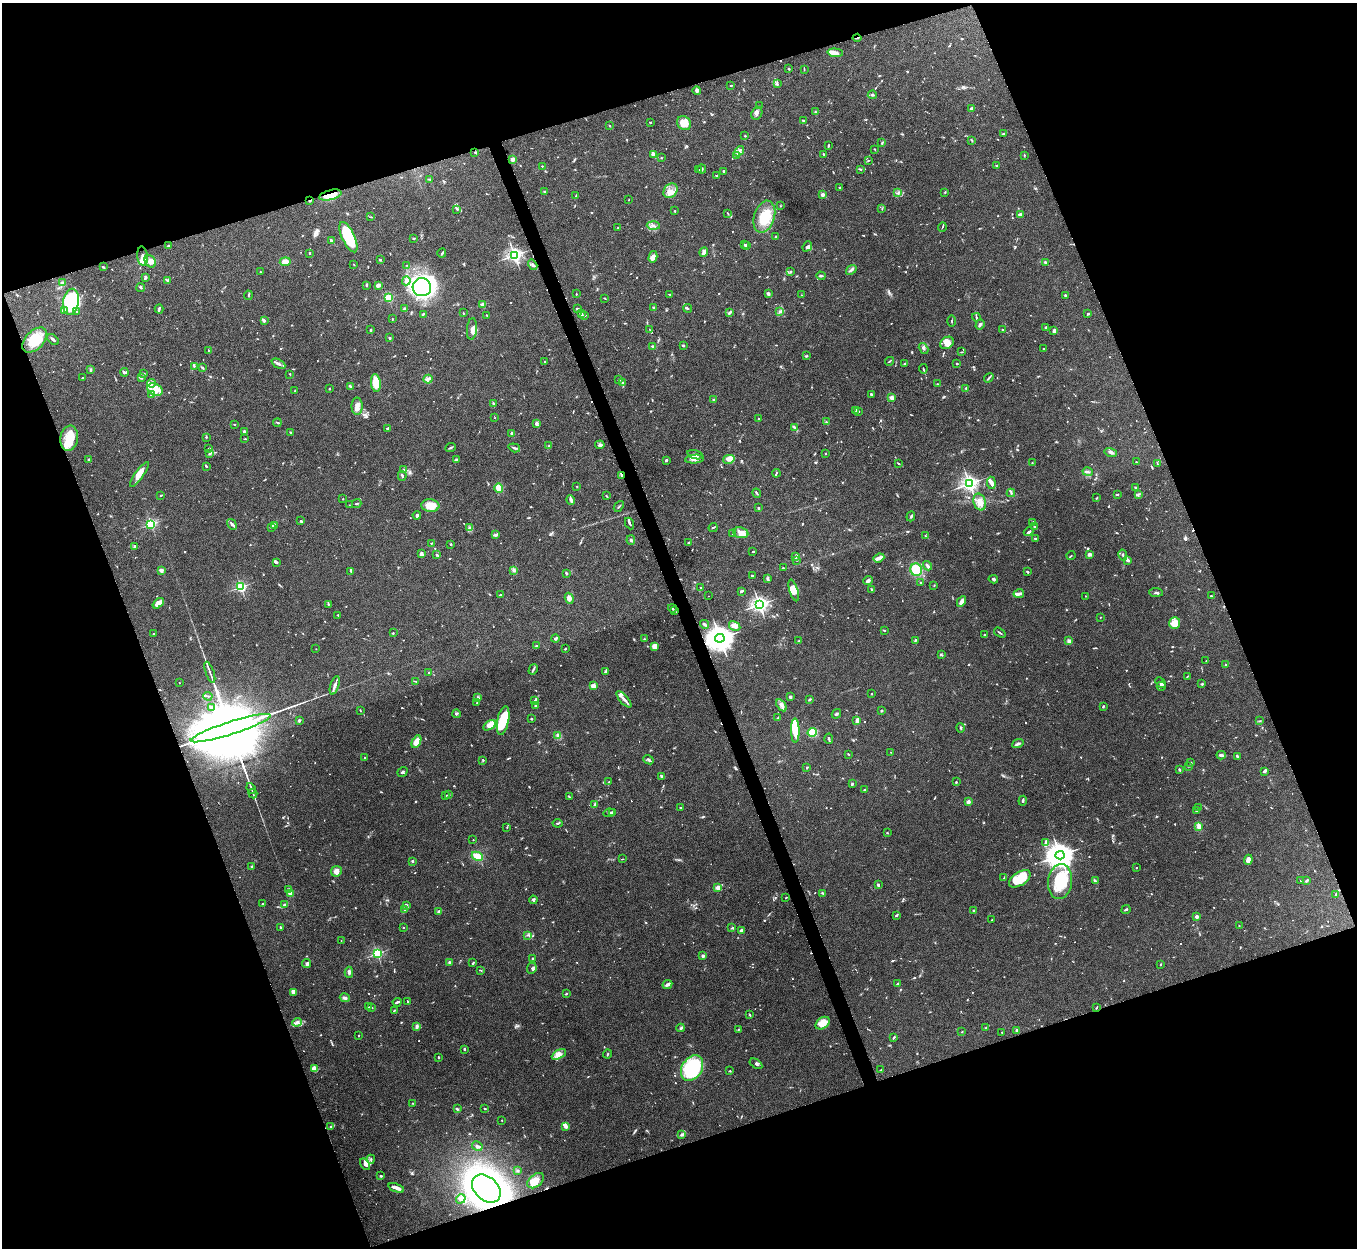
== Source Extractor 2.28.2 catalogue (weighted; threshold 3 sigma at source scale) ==
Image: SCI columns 2-5419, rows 149-5129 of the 5423 x 5406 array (HDU 1 of 3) = the unmasked area's bounding box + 8 px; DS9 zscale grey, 4 x 4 block average (1 PNG px = mean of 4 x 4 image px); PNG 1359 x 1250 px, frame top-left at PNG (2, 3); each listed source drawn as its Kron ellipse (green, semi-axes under 4 px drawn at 4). Shown black and unused: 40% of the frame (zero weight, under 5 of 10 exposures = <1% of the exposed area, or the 3 px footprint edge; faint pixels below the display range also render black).
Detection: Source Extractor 2.28.2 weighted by HDU 2 'WHT'. Background 0.147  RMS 0.0057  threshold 0.0234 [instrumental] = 3 sigma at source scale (4.09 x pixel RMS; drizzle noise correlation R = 1.36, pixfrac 0.8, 0.05/0.05 arcsec/px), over >= 5 px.
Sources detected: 1179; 13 too faint to see at this stretch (4 x 4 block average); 5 inside a brighter object's white glare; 14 cosmic-ray / hot-pixel residue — neither listed nor drawn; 39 coinciding with a brighter row at this scale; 68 inside a brighter listed object's ellipse — not listed separately; of the other 1040, all 500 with FLUX_AUTO >= 1.95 (the completeness limit of this list) listed and drawn (540 fainter detections not listed), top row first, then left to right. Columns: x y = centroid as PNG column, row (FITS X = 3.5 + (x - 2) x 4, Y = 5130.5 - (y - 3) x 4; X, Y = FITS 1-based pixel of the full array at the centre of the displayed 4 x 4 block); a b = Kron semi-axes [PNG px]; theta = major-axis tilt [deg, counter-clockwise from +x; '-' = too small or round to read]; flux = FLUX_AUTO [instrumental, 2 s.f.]
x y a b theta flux
857 38 4 2 - 2.7
835 53 7 4 -4 20
789 69 3 2 - 2.2
804 69 3 2 - 2.7
777 84 3 2 - 3.2
731 86 3 2 - 2.9
697 91 4 2 - 8.7
872 95 4 2 - 5.3
760 106 2 2 - 2.7
972 109 4 3 - 8.3
816 112 3 2 - 2.4
757 113 6 5 - 9.5
803 121 3 2 - 4.8
650 122 2 2 - 4.2
684 123 8 6 -45 33
609 126 2 2 - 3.3
1003 133 2 2 - 2.3
745 136 2 2 - 2.7
972 140 3 2 - 3
882 143 3 2 - 3.2
828 146 3 2 - 4.5
875 149 3 2 - 2.1
739 151 6 3 47 13
475 152 3 2 - 2.5
653 154 4 2 - 5.8
823 154 2 2 - 2.8
1024 155 2 2 - 2.6
736 156 3 3 - 3.9
661 158 2 2 - 6.4
513 159 4 3 - 10
868 161 3 2 - 2
542 166 2 2 - 6.4
996 166 3 2 - 3.1
702 169 4 2 - 4.8
860 169 3 2 - 2.5
698 170 2 2 - 2.9
723 171 3 2 - 4.5
716 175 2 2 - 2.4
430 179 2 2 - 2.7
840 188 2 2 - 2.5
544 191 2 2 - 3.6
670 191 8 6 49 20
945 192 3 2 - 2.4
898 193 3 2 - 4.8
330 195 11 5 14 59
823 195 2 2 - 45
576 196 2 2 - 3.2
629 200 2 2 - 2.4
309 201 2 2 - 5
780 206 2 2 - 2.2
457 209 3 2 - 3.2
882 209 2 2 - 2.4
675 211 2 2 - 3
728 213 3 2 - 2.1
1020 215 2 2 - 62
371 217 3 2 - 2.1
764 217 16 10 73 92
653 226 6 3 -3 9.4
942 227 5 2 - 2.9
618 228 2 2 - 2.2
348 237 16 6 -65 180
776 237 2 2 - 9
413 238 3 2 - 2.7
332 240 3 2 - 3.5
744 245 3 2 - 2.5
168 246 3 2 - 3.7
747 246 2 2 - 2.9
807 246 5 3 - 9.4
704 252 4 2 - 15
309 253 2 2 - 3.3
442 253 4 2 - 3.8
514 255 2 2 - 1100
143 256 10 5 -83 22
653 257 6 4 76 19
380 260 2 2 - 3.3
150 261 7 5 -52 21
285 262 5 3 - 28
1045 262 3 2 - 3.4
354 264 2 2 - 2.1
407 265 2 2 - 2.4
533 265 5 3 - 6.8
103 267 3 2 - 4.3
851 270 6 3 37 7
791 271 3 3 - 3.4
260 272 2 2 - 4.8
821 276 4 2 - 4.2
145 278 4 2 - 8.3
167 281 2 2 - 3.4
406 281 4 4 - 9.9
62 283 2 2 - 46
366 285 3 2 - 4.1
378 285 3 2 - 15
422 287 9 9 - 670
141 288 4 2 - 3.8
576 294 2 2 - 3.8
670 294 2 2 - 2.1
768 294 3 2 - 10
248 295 5 2 - 2.8
801 295 2 2 - 2.6
1065 295 2 2 - 3.4
388 298 2 2 - 290
605 298 2 2 - 3.1
71 302 13 8 80 420
483 305 2 2 - 67
654 308 4 2 - 4.4
687 308 4 2 - 4.1
159 309 4 2 - 3.9
404 309 3 2 - 9.7
577 309 2 2 - 19
64 310 3 3 - 11
77 311 2 2 - 2.8
780 311 3 2 - 5.9
730 312 3 2 - 10
463 313 2 2 - 5.1
423 314 3 2 - 2.5
581 314 4 2 - 9.7
1088 314 4 2 - 3.2
487 316 4 2 - 2.2
585 316 3 2 - 2.2
976 317 4 2 - 4.2
392 319 2 2 - 2.1
264 321 3 2 - 21
952 321 6 2 -89 2.1
980 324 5 2 - 6.1
1045 328 3 2 - 4
472 329 11 5 84 17
371 330 2 2 - 5.8
650 330 2 2 - 2
1003 330 2 2 - 11
1054 331 3 3 - 5.5
390 338 2 2 - 17
53 339 7 2 -43 5.8
35 340 15 9 46 78
947 343 7 5 34 26
683 345 2 2 - 19
653 346 4 2 - 5.2
924 348 6 2 -57 5.1
1043 349 2 2 - 4.5
208 350 2 2 - 2.1
961 352 3 2 - 3
807 356 3 2 - 2.5
889 361 4 2 - 3
545 362 2 2 - 2
278 364 7 2 -27 8.7
904 364 3 2 - 2.7
957 364 2 2 - 2.6
194 366 3 2 - 3.1
202 368 4 2 - 3.6
923 369 5 2 - 3.3
91 370 4 3 - 3.8
125 372 4 2 - 6.3
143 374 3 2 - 6.2
290 374 2 2 - 2.1
83 378 2 2 - 2.2
141 378 3 2 - 7.4
989 378 5 2 - 4.5
428 379 4 3 - 7.3
619 379 3 2 - 2.4
622 382 2 2 - 2.3
152 383 4 2 - 6.6
376 383 9 5 -83 62
937 384 2 2 - 2.7
350 386 4 2 - 5.6
966 388 3 2 - 3.1
329 389 3 2 - 2.1
155 390 8 6 -28 26
295 391 2 2 - 6.9
872 394 3 3 - 3.9
151 395 3 2 - 2.2
892 397 2 2 - 84
714 400 2 2 - 19
493 404 3 2 - 3.6
357 406 8 5 -89 19
856 410 4 2 - 3.2
859 411 3 2 - 2.1
495 418 2 2 - 2.8
759 419 3 2 - 3
826 422 3 2 - 3.2
277 423 4 2 - 3.7
536 423 3 3 - 9.8
235 424 2 2 - 2.5
794 427 4 2 - 3.7
387 428 2 2 - 3.3
244 431 2 2 - 24
290 432 2 2 - 3.3
512 433 3 3 - 7.4
207 437 3 2 - 2.6
69 438 13 8 81 71
245 439 2 2 - 2.7
549 445 3 2 - 2.2
600 445 5 3 - 7.7
450 447 5 2 - 5.6
209 448 2 2 - 4.4
514 448 6 2 -19 6
1111 452 6 3 -14 7.4
210 453 3 2 - 8.5
825 453 2 2 - 6.6
695 455 8 2 -15 6.5
694 459 9 4 6 13
729 459 6 4 14 10
89 460 3 2 - 6.7
457 460 4 2 - 4.6
666 460 2 2 - 6.3
1136 462 2 2 - 3.3
898 463 4 2 - 2.2
1032 463 2 2 - 2.9
1157 464 2 2 - 2.6
206 466 3 2 - 3.1
403 470 3 2 - 3.1
1088 472 5 2 - 5.5
776 473 4 2 - 3.1
139 474 15 4 54 27
402 476 5 2 - 5.1
621 476 3 2 - 2.3
969 483 3 2 - 1400
991 483 6 3 -83 11
577 486 2 2 - 5
499 488 5 4 - 34
1135 488 3 2 - 3
757 493 5 2 - 3.5
1011 493 4 2 - 3.9
1117 494 3 2 - 5
161 495 3 2 - 2.2
1138 495 3 2 - 2
606 496 3 2 - 3
1097 498 3 2 - 2.6
343 499 2 2 - 5
571 500 5 2 - 5.7
980 502 8 6 -73 22
357 504 5 2 - 2.9
349 505 2 2 - 3.2
430 506 9 6 -5 45
619 506 6 2 51 2.9
759 508 2 2 - 11
417 515 4 3 - 6.3
911 516 5 2 - 3.6
300 521 3 2 - 2.5
1033 522 3 2 - 3.1
630 523 6 2 -64 5.6
151 524 2 2 - 440
232 524 6 3 -58 6.1
274 526 3 2 - 3.5
1034 526 3 2 - 5.1
271 527 3 2 - 4.9
713 527 4 2 - 3.2
470 528 3 2 - 4.2
1029 532 5 3 - 7.8
741 533 8 5 -10 23
733 534 2 2 - 6.3
496 535 3 3 - 4.9
925 536 3 2 - 2
1036 539 2 2 - 2.3
631 540 4 2 - 4.4
432 543 2 2 - 3
688 543 3 2 - 3.7
451 544 2 2 - 4.6
135 546 3 2 - 2.3
753 551 2 2 - 4.3
421 554 4 3 - 7.6
1090 554 4 3 - 10
437 555 2 2 - 7.3
1071 555 4 2 - 2.2
1123 555 6 2 -78 5.1
796 557 2 2 - 2.3
879 558 5 3 - 20
797 560 2 2 - 2.2
1128 560 4 3 - 6.4
276 562 4 3 - 4.8
928 566 5 2 - 12
783 568 2 2 - 3
161 570 2 2 - 71
514 570 4 3 - 5.4
916 570 6 6 - 80
351 571 4 2 - 3.5
1028 572 2 2 - 2.5
566 573 3 2 - 3.1
753 576 3 2 - 4.4
768 579 4 2 - 3.7
993 579 5 2 - 5.1
868 581 5 3 - 8.6
921 583 2 2 - 3
934 585 2 2 - 2.1
241 587 2 2 - 530
701 587 3 2 - 3.5
794 590 11 4 -73 26
872 590 3 2 - 3.6
741 591 2 2 - 11
1156 592 7 2 -5 4
1019 594 5 2 - 18
500 595 2 2 - 2.4
708 596 2 2 - 2.2
1086 596 2 2 - 2
1211 596 3 2 - 2.1
569 598 5 4 - 18
961 602 5 2 - 31
158 603 6 3 39 25
328 604 4 2 - 3.9
759 604 3 2 - 1400
672 608 4 2 - 2.9
675 611 3 2 - 3.1
338 615 2 2 - 7.1
1100 617 2 2 - 4
1175 623 6 5 - 45
705 624 5 2 - 6.1
735 626 6 4 -30 22
884 630 3 2 - 2.8
393 633 2 2 - 2.5
1000 633 6 2 -35 3.6
153 634 2 2 - 5.5
984 635 2 2 - 2.6
720 638 4 4 - 5400
555 639 4 3 - 6.2
644 639 3 2 - 2.9
915 640 2 2 - 4.6
799 641 3 2 - 3.4
1069 641 3 3 - 7
537 646 4 2 - 3.1
655 646 2 2 - 33
316 649 2 2 - 3.3
565 649 2 2 - 4.8
942 655 3 2 - 3
1206 661 2 2 - 2
1226 665 2 2 - 11
533 669 5 2 - 5
210 672 11 2 -71 9.3
605 672 3 3 - 5.5
429 673 2 2 - 2.3
1187 677 4 2 - 2.4
415 681 3 2 - 2.2
179 683 2 2 - 3.6
1161 683 6 2 -45 9.4
1202 684 4 2 - 3.1
335 685 10 2 72 14
593 686 2 2 - 35
1161 686 5 2 - 3.7
872 694 2 2 - 6.4
208 696 4 2 - 2.9
790 697 2 2 - 30
478 698 4 2 - 4.4
624 699 10 3 -49 13
810 699 2 2 - 5.5
535 700 3 2 - 3
477 703 2 2 - 2
535 705 2 2 - 2.8
781 705 7 4 -56 11
212 707 2 2 - 2.5
1103 707 3 2 - 4.3
360 710 2 2 - 2.3
881 710 3 2 - 3.2
456 714 4 2 - 4.9
836 714 5 2 - 5.8
778 717 2 2 - 2.2
531 719 2 2 - 3.8
299 720 2 2 - 6.2
503 720 15 5 79 89
857 721 3 2 - 13
1259 721 3 2 - 2.4
490 725 7 4 32 33
230 728 42 6 18 160000
961 728 5 2 - 3.1
795 730 12 3 -90 95
812 732 5 3 - 140
558 735 4 3 - 9.6
829 739 5 2 - 4.7
416 742 7 3 63 36
1018 744 6 2 21 10
891 752 2 2 - 3.4
848 754 3 2 - 2.5
1221 755 5 3 - 5.8
365 757 2 2 - 3.8
1238 757 4 2 - 5.1
483 760 3 2 - 2.5
648 760 5 2 - 6.2
1191 763 2 2 - 2.3
1189 766 3 2 - 4.7
807 767 3 2 - 2.6
1179 770 3 2 - 4.2
1265 771 4 2 - 7.5
402 772 5 2 - 6
662 776 4 3 - 4.5
609 782 3 2 - 2.6
956 782 3 2 - 2.9
852 784 2 2 - 22
251 788 5 2 - 4.6
864 790 2 2 - 2.6
253 794 5 2 - 3.9
446 795 3 2 - 2
449 795 2 2 - 2
569 797 3 2 - 2.5
1023 801 5 2 - 7.1
968 802 4 3 - 9.8
595 804 3 2 - 3.7
681 808 3 2 - 4.2
1199 808 2 2 - 21
1196 811 3 2 - 4
612 812 4 2 - 4.6
609 813 6 2 8 3
558 823 5 2 - 4.3
1199 826 4 3 - 14
507 827 2 2 - 2
887 833 2 2 - 2.2
473 840 2 2 - 2.8
1046 842 3 3 - 9.6
1060 855 4 4 - 5300
477 856 6 4 -24 36
622 859 3 2 - 2.3
1248 860 5 3 - 26
412 861 2 2 - 16
252 866 2 2 - 12
1136 868 2 2 - 6.2
336 871 6 5 - 18
1004 878 3 2 - 2.6
1020 879 12 6 33 78
1095 881 3 3 - 4.3
1300 881 2 2 - 2
1307 881 3 2 - 6.9
1060 882 17 12 83 150
878 885 3 2 - 6.4
718 888 2 2 - 110
288 890 2 2 - 7
291 893 2 2 - 69
823 894 3 2 - 3.4
1336 895 2 2 - 6.6
786 898 2 2 - 2.3
533 900 4 3 - 4.9
262 904 2 2 - 4.8
285 905 3 2 - 5.2
406 905 3 2 - 7.8
404 909 3 2 - 2.2
973 910 2 2 - 13
1126 910 4 2 - 3.5
439 911 3 2 - 7.4
896 915 3 2 - 4
1197 917 2 2 - 49
992 920 2 2 - 4
1239 926 2 2 - 2.4
280 927 3 2 - 3
403 928 2 2 - 4.3
732 928 3 2 - 2.8
742 930 2 2 - 57
528 935 2 2 - 2.8
341 941 2 2 - 2.5
377 953 2 2 - 500
703 956 2 2 - 31
533 959 2 2 - 25
449 962 3 3 - 4.1
473 963 3 2 - 3.9
307 964 4 3 - 6.3
1161 965 2 2 - 2.3
532 968 6 4 66 6.1
481 970 4 2 - 2
349 972 5 3 - 7.9
667 984 5 3 - 9.2
897 984 3 2 - 3.2
293 992 3 2 - 8.6
566 994 2 2 - 3.5
345 998 5 3 - 8.3
397 1002 4 2 - 7.1
408 1002 2 2 - 2.4
369 1007 3 2 - 2.4
371 1007 2 2 - 3.5
1096 1008 3 2 - 2.5
394 1011 2 2 - 2.8
750 1015 3 2 - 3
297 1022 4 4 - 10
823 1023 8 5 36 41
417 1027 3 3 - 9.1
681 1028 4 3 - 5.8
986 1028 3 2 - 3.3
738 1030 2 2 - 2.1
1017 1030 2 2 - 37
962 1032 2 2 - 2.3
1002 1032 2 2 - 3.7
359 1035 2 2 - 5.6
894 1037 3 2 - 4.7
464 1049 2 2 - 4
559 1054 8 4 29 16
608 1054 4 2 - 3.1
438 1057 2 2 - 4.1
756 1064 7 2 -33 5.2
692 1068 13 10 58 280
314 1069 4 4 - 22
881 1070 3 2 - 2.3
729 1071 2 2 - 2.4
413 1103 2 2 - 2.1
485 1108 2 2 - 2.6
457 1109 4 2 - 3.4
502 1120 2 2 - 3.7
331 1126 2 2 - 2.7
565 1126 3 2 - 31
681 1135 3 2 - 3.7
477 1146 5 3 - 6.5
371 1159 4 2 - 4.2
365 1164 6 3 -57 12
517 1170 3 2 - 2.5
381 1176 3 2 - 3.9
536 1181 9 6 40 24
396 1188 8 3 -21 21
486 1189 16 11 -44 1400
461 1199 5 3 - 7.3
Overlapping masked pixels (flux is a lower limit): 7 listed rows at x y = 857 38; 330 195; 309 201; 621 476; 720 638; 230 728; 486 1189
Diffuse or blended objects may show on this block-average render without a row.